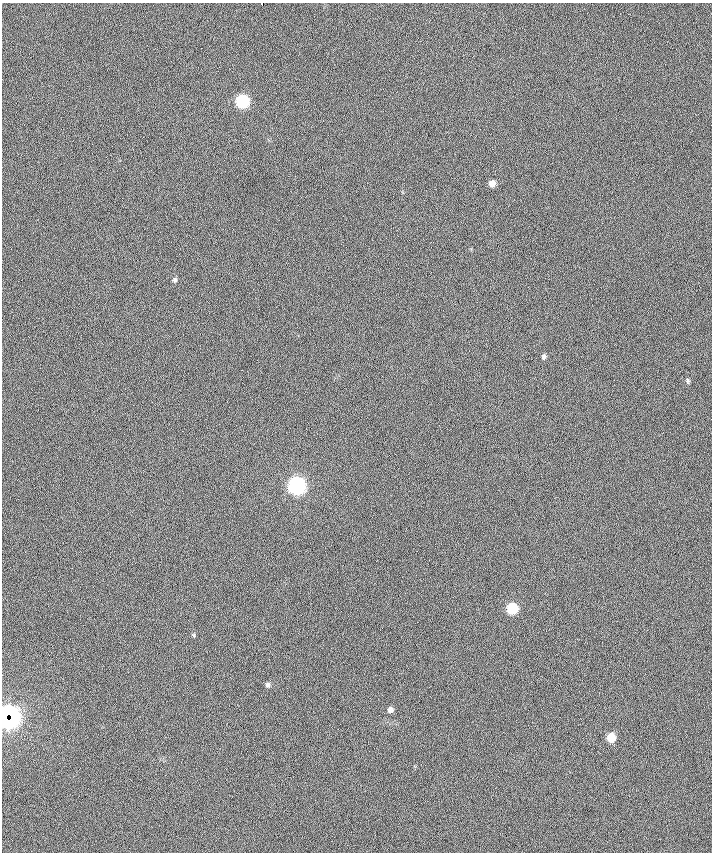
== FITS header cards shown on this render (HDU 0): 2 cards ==
NAXIS1  =                  710 /
NAXIS2  =                  850 /

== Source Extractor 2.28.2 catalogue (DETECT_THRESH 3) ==
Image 710 x 850 px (HDU 0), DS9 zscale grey, 1 PNG px = 1 image px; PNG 714 x 854 px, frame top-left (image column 1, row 850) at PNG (2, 3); no overlay
Background -0.181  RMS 24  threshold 71.5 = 3 sigma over >= 5 px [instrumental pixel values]
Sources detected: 13; all 13 listed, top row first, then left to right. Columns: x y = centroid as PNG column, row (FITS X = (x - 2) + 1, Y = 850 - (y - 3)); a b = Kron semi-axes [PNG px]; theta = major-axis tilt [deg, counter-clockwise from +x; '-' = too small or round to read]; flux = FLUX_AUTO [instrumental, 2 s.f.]
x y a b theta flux
262 4 3 3 - 5300
242 101 8 7 - 160000
492 183 7 6 - 11000
175 280 6 5 - 3200
544 357 6 5 - 3800
688 380 6 5 - 2700
297 485 8 8 - 500000
512 608 7 7 - 78000
194 635 6 4 -89 2000
268 685 6 6 - 4100
390 710 6 6 - 6400
8 717 14 13 - 510000
611 737 7 6 - 34000
At the frame edge (FLAGS 8, measured only in part): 2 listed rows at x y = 262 4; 8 717